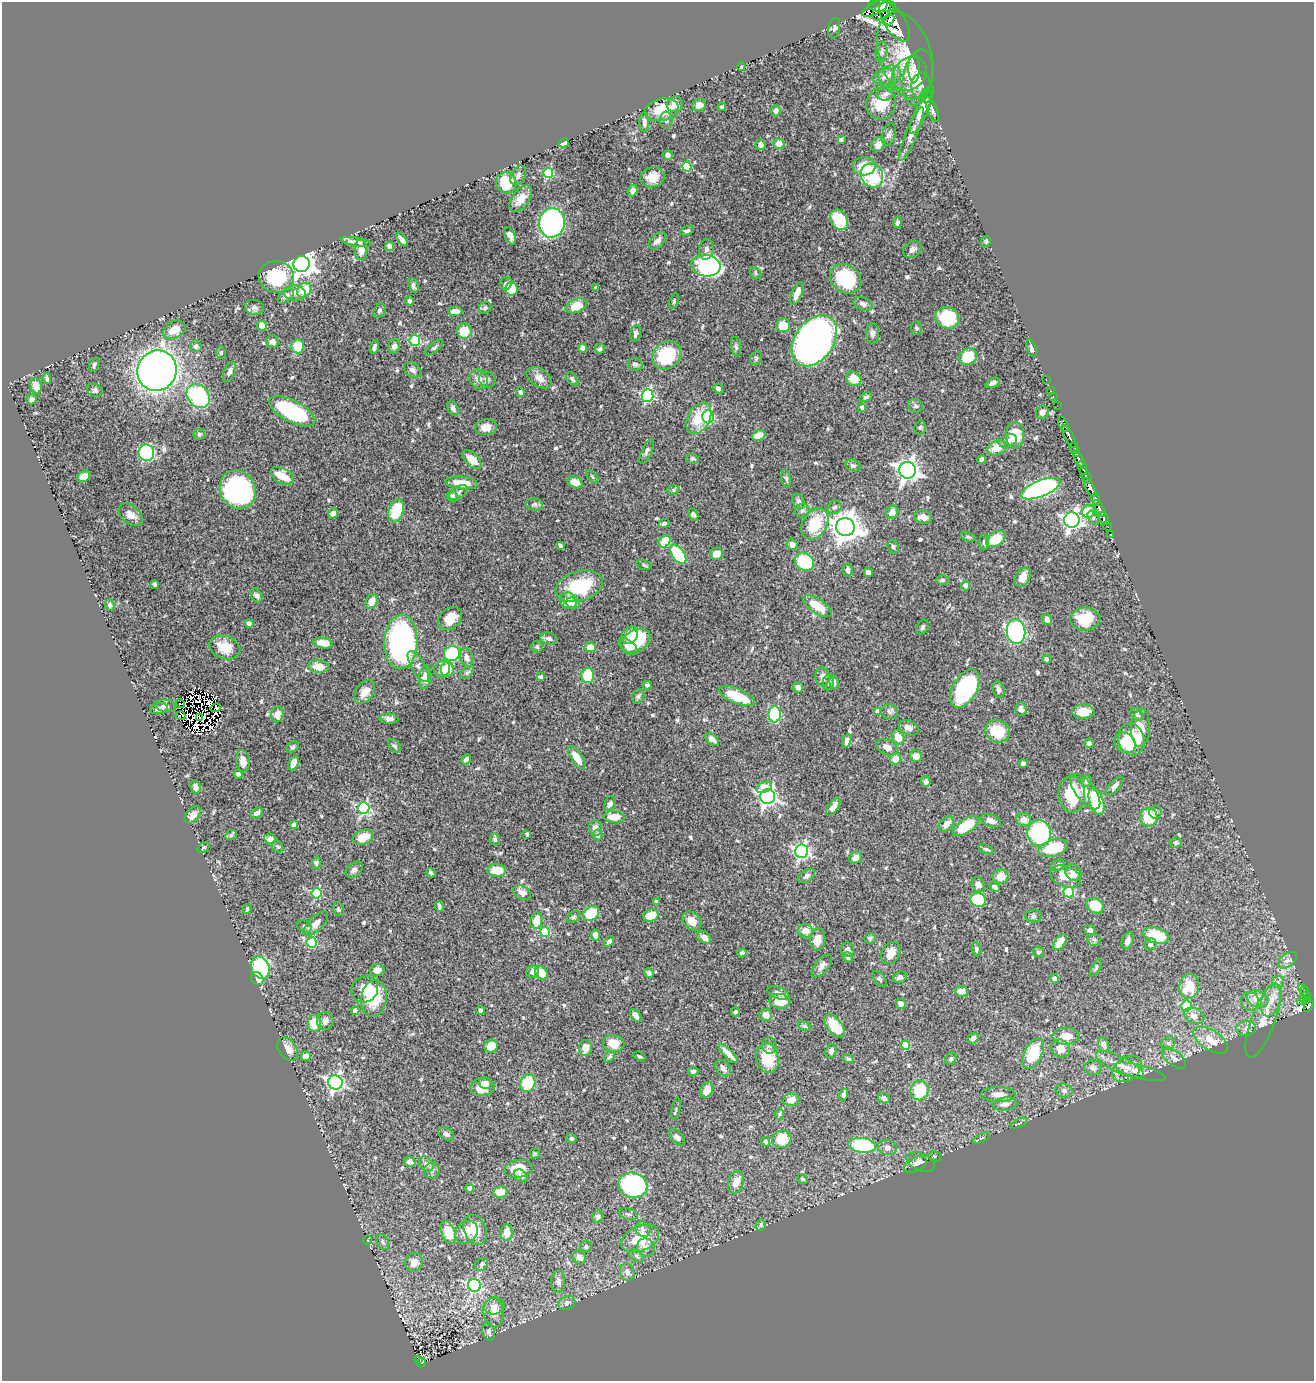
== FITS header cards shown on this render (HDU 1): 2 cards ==
NAXIS1  =                 1312
NAXIS2  =                 1379

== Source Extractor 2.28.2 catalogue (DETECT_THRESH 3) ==
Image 1312 x 1379 px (HDU 1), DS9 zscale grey, 1 PNG px = 1 image px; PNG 1316 x 1383 px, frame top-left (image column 1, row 1379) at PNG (2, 2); each listed source drawn as its Kron ellipse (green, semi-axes under 4 px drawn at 4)
Background 0.593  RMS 0.014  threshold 0.0415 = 3 sigma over >= 5 px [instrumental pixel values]
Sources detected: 630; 12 with non-positive FLUX_AUTO (blend fragments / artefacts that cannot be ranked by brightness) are neither listed nor drawn; of the other 618, the 500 brightest by FLUX_AUTO listed and drawn (118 fainter detections omitted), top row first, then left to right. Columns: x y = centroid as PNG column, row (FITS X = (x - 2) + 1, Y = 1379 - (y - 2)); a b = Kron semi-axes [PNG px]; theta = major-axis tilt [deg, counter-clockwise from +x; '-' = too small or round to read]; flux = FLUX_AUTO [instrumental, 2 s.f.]
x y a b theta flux
882 6 14 6 -3 750
875 9 13 6 27 420
882 11 11 7 47 530
889 20 6 3 47 130
895 22 23 10 -56 1000
834 28 10 5 78 2.8
882 52 10 5 83 2.7
905 55 45 26 -72 45
741 66 4 3 - 2.1
914 68 15 5 90 3.1
909 74 19 15 45 17
889 75 12 9 21 7.1
884 77 11 8 19 5.5
918 78 28 14 80 15
921 85 13 9 80 5.6
886 94 8 7 - 3.5
926 95 7 5 86 2.3
675 104 8 7 - 9
881 104 16 15 - 23
699 105 7 5 24 5.4
722 107 4 3 - 1.6
922 109 26 6 67 14
932 109 13 5 -67 3.3
662 110 17 11 14 27
775 111 5 5 - 2.5
666 120 9 6 -89 2.8
644 122 10 5 -89 3.4
911 134 29 5 68 9.3
889 135 12 6 75 3.8
841 140 4 3 - 1.5
564 143 5 4 - 3.4
779 144 5 5 - 10
878 144 8 6 52 10
761 145 5 5 - 4.5
668 155 5 4 - 4.3
864 166 11 9 4 25
687 167 5 4 - 45
548 173 5 5 - 61
518 175 10 6 63 3.4
872 175 12 10 -54 57
652 177 12 10 13 13
506 183 11 10 - 29
633 191 6 5 - 4.5
521 199 15 8 53 11
839 220 11 8 -57 36
552 223 15 13 79 230
898 223 5 4 - 2.9
687 231 7 4 19 2.2
510 236 9 5 -67 5.4
402 240 8 4 -51 4.5
657 241 10 6 44 5
986 241 5 4 - 1.6
356 242 16 3 -9 3.9
389 246 5 4 - 3.7
706 249 10 7 81 3.6
912 249 10 7 34 4.2
361 250 10 6 -87 7.7
301 264 8 8 - 990
706 265 15 11 -11 220
756 273 6 5 - 1.7
276 277 18 16 -8 46
846 279 17 13 -38 59
506 283 6 5 - 2.7
413 285 8 4 -69 2.7
596 288 4 4 - 1.6
511 289 6 6 - 26
304 290 8 6 47 19
295 293 11 7 -5 4.8
797 293 12 5 68 10
286 296 9 5 43 5.4
409 301 4 4 - 2.1
674 301 8 4 72 1.5
863 304 10 6 -21 4.2
576 306 11 6 22 22
254 307 9 7 -11 3
485 308 6 5 - 2.5
379 311 7 5 61 2.2
455 311 7 5 1 7.2
947 318 12 10 -21 40
783 325 7 7 - 17
262 326 5 4 - 13
917 328 6 5 - 2
174 330 12 8 28 12
464 331 8 7 - 20
636 333 8 5 76 3.5
872 333 10 6 -89 3.2
415 340 5 5 - 69
814 341 28 19 54 590
272 342 6 6 - 4.7
196 346 6 5 - 2.4
298 346 7 6 - 24
394 346 7 6 - 3.8
374 347 7 4 74 2.6
434 347 11 5 41 2.2
736 347 10 5 -79 2
583 348 4 4 - 7.9
1032 348 9 5 -73 2.6
600 349 5 5 - 2.4
221 353 6 5 - 1.9
666 355 15 13 45 55
968 357 9 8 - 26
756 358 7 6 - 1.9
635 364 7 6 - 2.9
94 365 7 4 68 1.8
412 370 9 6 -34 3.8
157 371 20 19 - 690
229 372 11 5 67 3.4
47 378 5 3 - 2.1
539 378 14 8 -33 8.1
479 379 10 8 -49 9.5
487 379 9 7 -35 3.5
572 379 8 5 -51 2.1
854 379 8 7 - 16
1046 380 3 2 - 5.3
993 383 7 4 26 3.2
36 386 8 5 -79 9.1
718 389 5 4 - 4
95 390 8 6 -18 3.4
1051 391 3 2 - 7.1
521 392 5 4 - 2.2
198 396 13 10 -49 90
648 396 6 6 - 130
866 397 7 4 27 1.8
1053 397 3 2 - 7.1
32 399 5 5 - 2.5
915 406 7 6 - 2.2
1057 406 2 2 - 3.9
862 407 4 4 - 2.5
453 408 8 5 -66 3.4
292 411 25 10 -28 85
1042 412 7 6 - 5
708 417 6 6 - 91
699 418 17 11 62 29
1063 424 8 4 -63 330
486 427 11 8 8 10
920 428 7 5 75 1.7
199 434 6 5 - 2.4
759 435 7 5 24 9.6
1015 435 13 9 90 28
1069 436 13 4 -63 330
1008 441 9 6 24 4
997 448 10 7 25 15
1074 448 6 4 -74 24
647 451 13 5 66 3
146 453 8 8 - 110
1076 453 4 2 - 54
692 458 6 5 - 2
472 459 12 6 -44 12
982 459 4 4 - 3
1079 459 8 3 -61 130
853 466 8 5 -20 2.2
1083 468 8 3 -77 87
908 470 8 8 - 630
84 476 7 5 31 4.7
282 476 13 7 -27 20
592 476 8 3 -48 1.5
1086 476 9 4 -55 160
786 479 8 5 -79 1.9
575 482 8 5 -24 9.8
462 483 16 6 -5 15
1090 487 10 4 -59 490
1041 489 21 8 22 240
238 490 20 17 -61 190
673 490 6 5 - 1.7
458 492 10 6 33 2.9
452 496 6 5 - 3.7
1096 499 6 3 -78 94
799 501 8 5 -66 2.9
534 504 9 6 -5 2.3
835 507 7 6 - 2.5
1100 508 9 3 -58 310
396 511 12 7 72 36
802 511 7 6 - 2.6
892 512 7 6 - 6.4
1088 512 7 6 - 23
333 513 5 5 - 4.9
693 514 6 4 -57 3.4
130 515 14 8 -42 8
923 517 9 6 -15 8
1093 518 8 5 -61 2
1104 519 7 3 -64 59
1072 520 7 7 - 360
664 524 5 4 - 2
815 524 17 12 56 34
1107 526 5 2 - 20
845 527 9 9 - 1300
1111 534 3 3 - 18
968 537 7 4 -20 1.8
996 539 10 7 32 24
665 541 7 5 50 27
984 542 8 5 -90 2.1
792 544 6 5 - 4.3
560 546 4 3 - 1.8
893 547 7 5 -63 2.1
678 554 11 6 -53 54
717 554 6 6 - 11
804 562 10 8 -35 59
644 565 7 4 -16 1.7
848 570 6 5 - 2.7
868 573 5 4 - 3.5
1023 577 10 7 60 9.5
943 580 6 5 - 2
155 584 4 3 - 1.9
966 585 5 4 - 5.5
579 586 24 15 16 54
256 595 7 5 -56 2.5
568 601 8 8 - 14
372 602 8 5 61 10
573 603 7 5 -21 4.2
110 605 6 4 -78 2.4
817 606 16 7 -33 21
450 619 13 10 39 15
1047 619 6 5 - 4
1085 619 15 11 6 26
249 623 4 4 - 2.2
922 627 8 5 65 2.1
1016 632 12 9 -84 170
630 635 9 7 48 16
549 639 8 6 -15 4
636 641 16 10 30 50
401 642 27 16 87 240
323 643 10 5 -9 11
225 647 16 11 -20 19
537 647 6 6 - 1.6
590 647 5 5 - 8.1
628 647 11 6 -40 6.4
452 654 8 7 - 56
466 657 9 6 -76 5.2
1046 659 4 4 - 1.5
318 666 10 6 -7 13
418 667 17 7 -60 6.4
442 669 9 7 60 7.8
447 669 7 6 - 19
467 672 8 5 43 2
588 675 7 6 - 36
425 677 12 6 83 11
541 677 4 4 - 2.8
822 677 9 7 -85 5.3
834 682 7 4 -81 2.8
828 683 8 6 88 2.8
647 685 5 4 - 1.9
798 687 5 5 - 3.6
965 689 21 12 61 130
999 689 8 5 -71 3.5
365 692 13 8 53 11
638 696 7 5 63 2.3
737 696 19 7 -23 34
180 704 4 2 - 7.7
166 706 11 6 -10 3.4
216 708 5 3 - 1.6
159 709 9 5 12 4.1
1021 709 7 6 - 4.8
878 711 4 4 - 4.4
889 712 8 7 - 3
1083 712 11 7 1 13
277 714 8 6 78 8.8
775 714 8 6 89 67
1137 714 7 5 -41 2.4
180 716 5 3 - 3.6
199 717 4 2 - 2.8
389 719 9 5 -2 4.6
909 728 10 7 -26 5.9
1140 728 19 9 87 20
997 731 12 11 - 26
898 737 7 6 - 12
712 739 8 5 -40 6.9
1131 739 16 13 -76 44
847 741 7 4 73 5
1089 743 5 4 - 3.9
1125 743 11 9 -41 18
395 746 8 5 -50 2
293 747 7 5 39 2.1
887 747 11 7 -26 6.7
916 756 6 5 - 6.7
577 757 13 5 -56 14
466 759 5 4 - 3.2
895 759 6 5 - 9
243 761 11 7 -85 6.8
293 763 7 5 67 8.4
1023 764 4 4 - 3.5
238 774 4 4 - 2.1
1086 781 6 5 - 2.2
926 782 5 4 - 4.5
1115 786 12 5 49 3.9
196 787 7 5 -80 3.4
764 787 8 5 21 24
1085 792 21 9 -52 12
1072 794 18 13 -87 39
768 797 7 7 - 360
1096 801 14 7 -72 58
610 803 8 5 61 4.5
833 807 10 5 54 8.6
364 808 6 5 - 130
1155 812 6 6 - 3.2
257 813 7 4 34 4.6
193 815 10 6 49 7.2
614 817 10 6 -3 14
1149 817 9 8 - 24
1024 820 7 6 - 6.9
991 821 11 6 -20 5.7
946 824 9 6 45 7.1
294 825 4 4 - 3.8
966 826 15 7 34 31
595 828 7 6 - 5.7
1039 833 13 12 - 100
527 834 3 3 - 1.6
231 835 6 5 - 1.8
597 835 5 5 - 3.9
363 837 10 7 17 12
270 839 6 5 - 6.9
495 840 6 4 -80 1.8
1176 842 6 5 - 2.1
203 847 6 4 38 1.5
278 847 6 5 - 1.7
1053 848 15 8 15 34
986 849 8 4 -20 2
802 851 7 6 - 230
855 858 7 5 35 5.5
316 863 6 4 83 1.7
1058 865 7 5 28 2.8
354 870 10 6 42 4.5
497 870 9 6 -2 19
431 873 5 4 - 1.7
1073 873 9 7 -53 8.2
807 876 9 5 36 3.4
1001 876 8 7 - 13
1065 877 16 10 -21 13
978 884 8 6 -55 5.2
995 887 6 4 -33 2.7
1069 892 5 5 - 67
316 893 5 5 - 70
522 893 9 6 -30 7
978 900 8 7 - 40
656 902 4 3 - 1.9
439 906 5 3 - 2.6
1095 906 9 7 -32 19
247 909 5 3 - 1.5
338 909 7 5 -76 2.4
591 913 8 6 40 31
651 915 8 6 22 14
1034 916 8 6 1 2.3
574 917 7 5 41 1.8
536 921 8 6 79 13
692 921 11 8 -46 9.2
316 924 16 7 45 7.2
304 926 7 6 - 2.1
1090 930 6 5 - 2.9
805 931 7 7 - 9.1
545 932 5 5 - 34
595 935 5 4 - 8.3
1156 936 13 7 -15 39
704 938 7 5 -37 6.4
870 938 5 5 - 1.8
818 939 11 7 84 9.8
1094 940 6 6 - 2.3
609 941 6 4 54 2.8
1128 941 8 5 68 4.9
312 942 5 5 - 65
1060 942 9 5 54 15
1150 944 6 5 - 2.8
847 949 7 6 - 3.1
976 949 7 4 -86 1.7
1038 952 5 5 - 2
742 953 4 4 - 2.6
891 953 12 8 60 9
848 958 5 4 - 1.5
1287 960 11 6 38 4.4
822 966 13 7 52 5.6
260 968 12 8 -65 110
1096 968 10 4 59 1.9
377 970 7 6 - 8.3
533 972 7 6 - 4.7
541 973 7 5 -52 14
649 973 5 4 - 2.1
900 977 7 5 20 3.7
257 979 7 5 -52 18
880 979 9 5 -51 1.9
1054 979 5 4 - 4.1
1278 982 6 6 - 2.4
1189 986 12 10 81 22
1302 988 4 3 - 19
365 989 14 12 38 17
961 991 6 5 - 5.6
1304 991 5 3 - 39
778 993 12 5 -21 4.5
1307 996 4 2 - 13
374 998 18 12 83 39
1304 998 3 3 - 15
1258 999 11 8 -21 15
1271 1000 17 9 72 12
1307 1000 3 2 - 14
780 1001 10 7 -7 15
1250 1001 9 9 - 5.5
1300 1002 3 2 - 11
901 1004 5 5 - 4.5
1187 1006 5 5 - 74
1309 1006 6 4 59 140
481 1010 4 4 - 2.3
355 1011 4 4 - 5.1
735 1012 4 4 - 2.1
636 1015 7 4 -51 5.1
766 1015 6 6 - 7.6
1194 1016 10 7 -22 6.4
325 1021 9 8 - 4.2
1263 1021 39 12 70 22
314 1023 8 6 90 20
804 1026 7 4 -25 1.6
834 1026 13 7 -52 25
1246 1028 10 7 11 4.8
1066 1036 13 8 1 14
973 1038 6 4 36 4.8
1211 1040 19 10 -33 15
1168 1043 7 6 - 2.5
614 1044 11 8 -15 15
1103 1044 7 5 -77 4.1
769 1045 8 7 - 3.2
905 1045 4 4 - 25
491 1046 7 6 - 13
586 1048 8 6 -88 8.8
1060 1048 10 8 -28 11
288 1049 13 9 -56 9.7
831 1051 7 5 71 2.8
728 1054 13 4 -44 6.9
1033 1054 16 9 64 44
306 1056 5 4 - 5.8
639 1056 6 4 -21 1.4
609 1057 6 4 45 1.7
767 1058 15 11 -76 28
1174 1058 14 7 -38 4.7
848 1059 6 4 -19 1.9
951 1059 6 5 - 2.1
1120 1065 26 8 -25 12
723 1068 9 6 -47 4.1
1093 1068 8 7 - 4.4
1127 1069 16 11 36 10
693 1071 5 4 - 2.1
1140 1072 26 7 -14 7.4
335 1082 7 7 - 250
486 1083 7 5 -14 5.6
528 1083 9 7 69 34
482 1087 12 9 5 13
707 1090 8 6 62 8.6
919 1090 10 9 - 49
1064 1091 8 7 - 3.3
998 1094 17 7 -1 7.7
843 1095 6 4 72 3.6
884 1098 6 5 - 4.9
791 1100 8 6 8 9
1005 1104 12 7 9 5.9
676 1109 11 2 79 1.5
780 1114 6 4 89 1.5
1019 1123 9 3 26 1.5
446 1134 8 6 -32 3.5
677 1137 10 5 -49 3.2
571 1138 5 4 - 1.5
981 1138 9 4 26 1.6
782 1139 10 8 16 24
766 1142 5 4 - 2.3
862 1145 14 7 -7 74
887 1147 9 7 -17 4.1
535 1154 5 5 - 1.6
935 1156 6 5 - 1.7
410 1162 6 5 - 4.5
921 1162 15 8 -21 4.9
426 1164 8 6 -51 3.8
915 1165 12 7 26 4.5
518 1169 14 8 8 18
432 1170 8 7 - 3.8
521 1176 7 5 -39 2.4
803 1179 6 4 -33 1.6
736 1182 12 7 72 10
633 1185 14 12 -15 170
470 1188 4 4 - 3.7
500 1192 7 5 5 12
628 1214 9 5 -16 2.3
598 1217 6 5 - 2.8
761 1225 6 5 - 1.6
643 1229 8 7 - 3.4
475 1230 16 10 -67 16
448 1232 12 7 -69 18
466 1232 12 10 44 12
507 1232 8 6 89 9.7
640 1239 20 12 23 31
367 1240 5 4 - 1.6
383 1242 8 5 -63 2.4
586 1247 6 5 - 2.5
646 1248 9 8 - 5.7
636 1256 8 5 -37 2.1
579 1257 7 6 - 5.4
414 1262 10 8 70 7.5
481 1264 7 5 43 2.2
627 1272 9 7 -71 4.9
558 1282 11 7 90 4.3
474 1285 6 6 - 150
567 1303 9 6 26 4.2
494 1306 10 8 7 5
494 1312 15 10 -85 8.6
489 1332 9 6 -75 3.7
418 1360 3 3 - 18
421 1362 5 4 - 19
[118 fainter detections neither listed nor drawn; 12 non-positive-flux detections neither listed nor drawn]